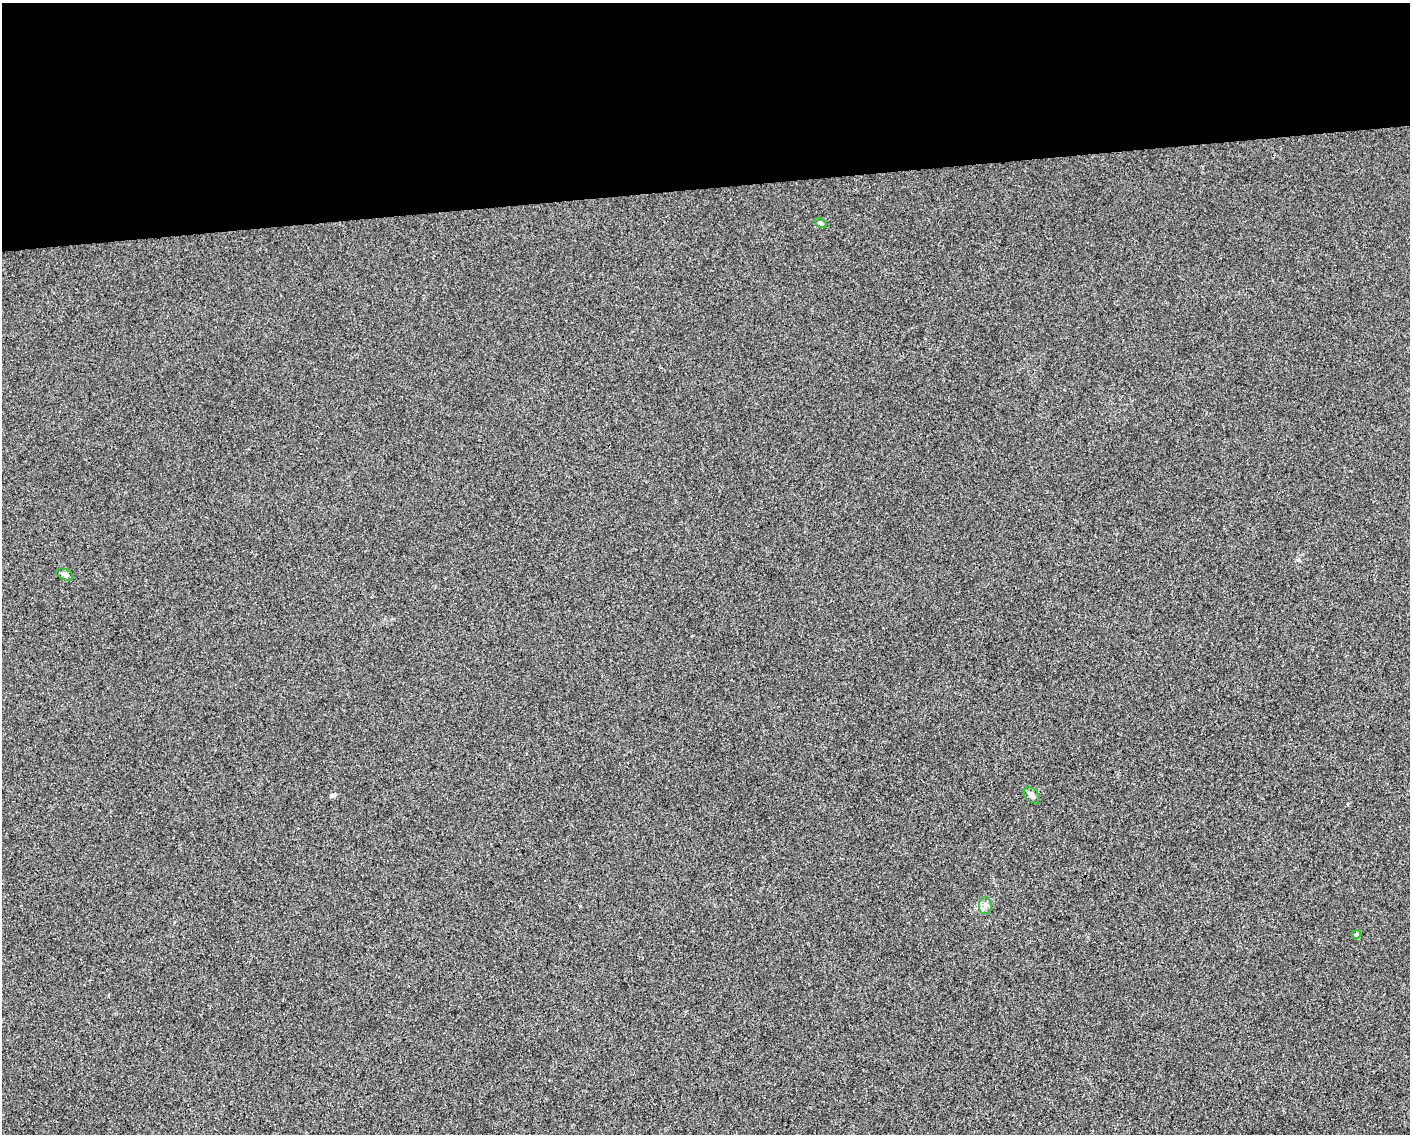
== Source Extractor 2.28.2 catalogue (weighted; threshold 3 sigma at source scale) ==
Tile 2 of 3 x 4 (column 2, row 1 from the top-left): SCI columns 1414-2821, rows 3395-4526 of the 4275 x 4526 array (HDU 1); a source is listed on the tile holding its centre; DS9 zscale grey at full resolution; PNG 1412 x 1136 px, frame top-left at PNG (2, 3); each listed source drawn as its Kron ellipse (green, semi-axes under 4 px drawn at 4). Shown black and unused: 16% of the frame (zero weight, under 3 of 4 exposures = <1% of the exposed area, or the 3 px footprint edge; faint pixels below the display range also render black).
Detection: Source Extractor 2.28.2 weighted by HDU 2 'WHT'; one run over the whole footprint, this tile lists its part. Background 1.56e-04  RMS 0.0036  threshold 0.0161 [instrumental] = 3 sigma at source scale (4.5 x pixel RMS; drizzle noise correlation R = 1.50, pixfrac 1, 0.0396/0.0396 arcsec/px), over >= 5 px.
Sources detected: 5; all 5 listed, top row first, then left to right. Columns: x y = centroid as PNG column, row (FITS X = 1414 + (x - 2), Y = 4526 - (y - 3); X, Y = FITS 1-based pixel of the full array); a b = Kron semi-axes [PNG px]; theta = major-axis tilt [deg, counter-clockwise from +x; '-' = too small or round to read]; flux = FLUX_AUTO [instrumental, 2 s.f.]
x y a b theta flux
821 223 7 4 -31 0.54
65 574 9 5 -22 1.2
1032 795 9 6 -45 1.3
985 906 8 6 -89 1.3
1356 934 5 4 - 0.85